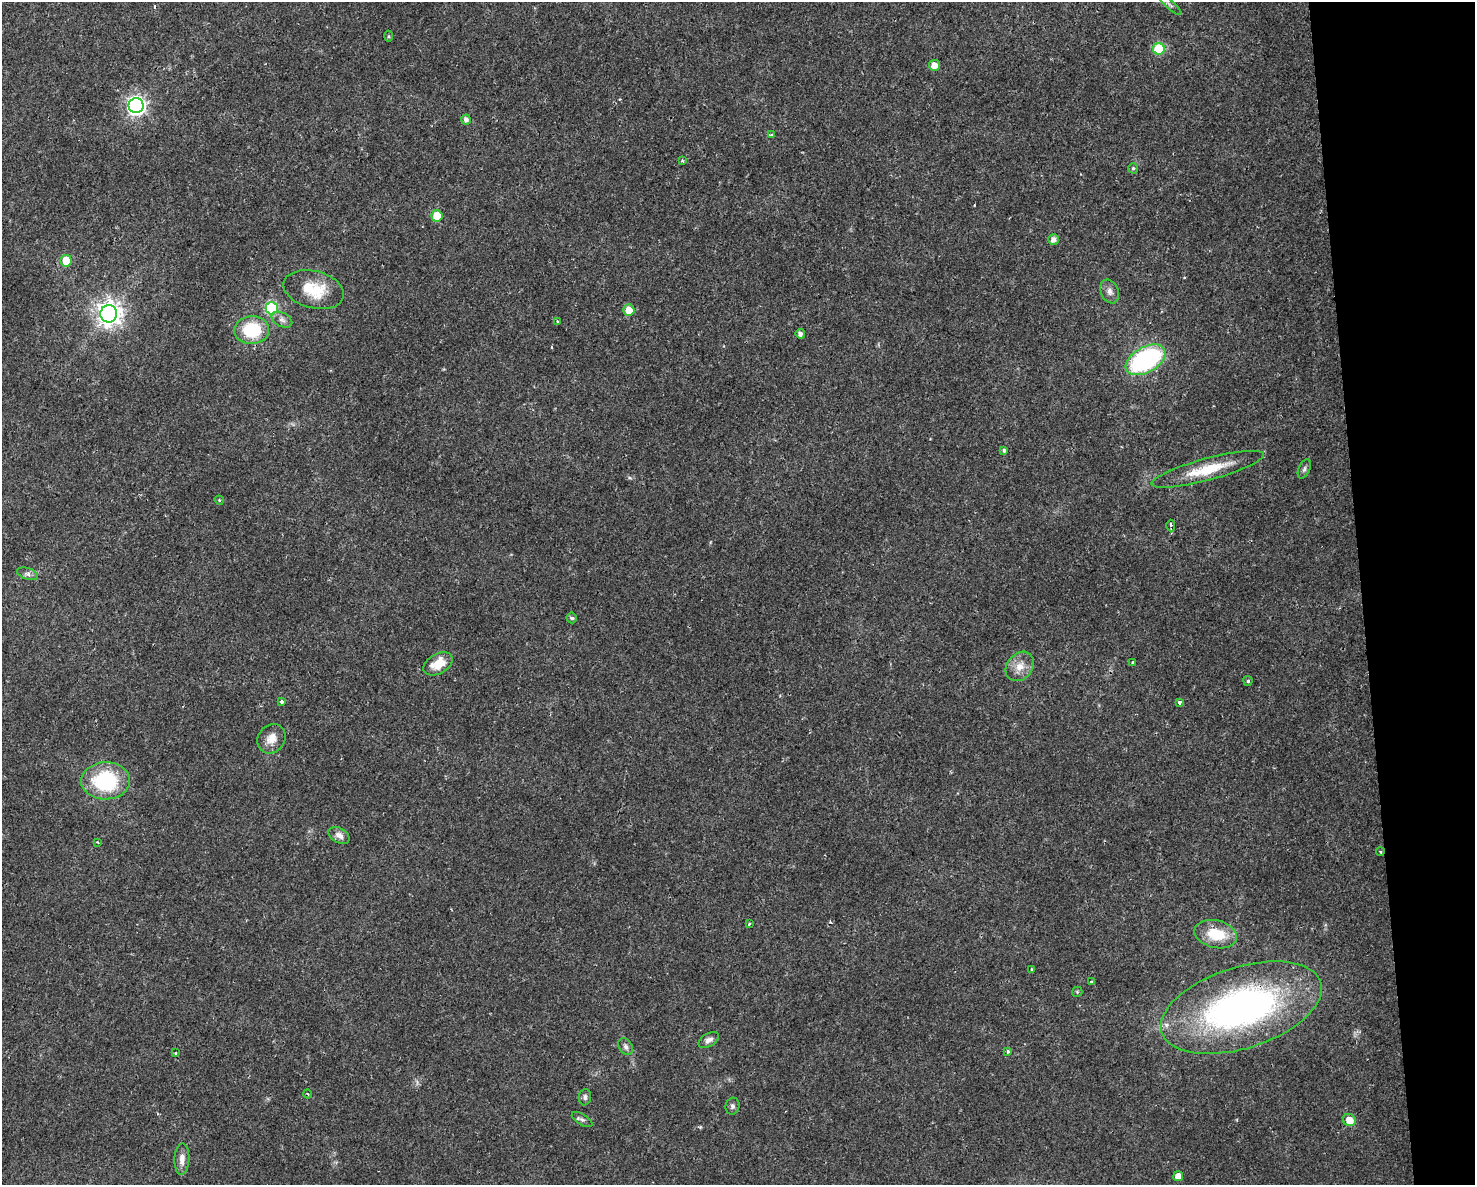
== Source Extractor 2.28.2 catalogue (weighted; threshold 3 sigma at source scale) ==
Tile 9 of 3 x 4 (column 3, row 3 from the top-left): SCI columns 3007-4479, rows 1185-2367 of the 4496 x 4734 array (HDU 1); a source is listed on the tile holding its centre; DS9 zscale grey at full resolution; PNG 1477 x 1187 px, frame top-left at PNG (2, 2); each listed source drawn as its Kron ellipse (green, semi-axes under 4 px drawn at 4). Shown black and unused: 8% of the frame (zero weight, under 2 of 3 exposures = <1% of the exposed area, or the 3 px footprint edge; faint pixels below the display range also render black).
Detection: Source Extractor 2.28.2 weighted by HDU 2 'WHT'; one run over the whole footprint, this tile lists its part. Background 0.0169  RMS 0.0028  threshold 0.0124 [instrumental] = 3 sigma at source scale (4.5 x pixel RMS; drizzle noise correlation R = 1.50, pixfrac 1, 0.0396/0.0396 arcsec/px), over >= 5 px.
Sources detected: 58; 1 cosmic-ray / hot-pixel residue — neither listed nor drawn; the other 57 listed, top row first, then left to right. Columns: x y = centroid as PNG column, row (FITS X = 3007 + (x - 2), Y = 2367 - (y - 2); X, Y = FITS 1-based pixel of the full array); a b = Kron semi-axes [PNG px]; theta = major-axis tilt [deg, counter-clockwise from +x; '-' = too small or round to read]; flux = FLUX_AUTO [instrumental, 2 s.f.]
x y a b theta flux
1170 5 14 3 -42 0.68
389 36 5 3 - 0.31
1159 49 6 6 - 13
934 65 5 5 - 2.7
136 106 7 7 - 130
466 119 5 4 - 1.2
771 135 3 3 - 0.49
682 160 3 3 - 0.6
1133 168 5 4 - 0.46
437 216 6 5 - 6
1054 239 5 5 - 1.5
66 261 6 5 - 7.5
314 290 31 18 -14 9.3
1110 291 12 8 -67 1.6
272 308 6 6 - 28
629 310 6 5 - 3.1
109 314 8 8 - 240
282 320 11 7 -28 1.3
557 322 3 3 - 1.2
252 330 17 14 3 14
800 334 4 4 - 1.2
1146 360 22 12 30 44
1004 450 4 4 - 0.6
1208 469 58 11 15 11
1304 469 10 5 65 0.8
219 500 5 3 - 0.29
1171 525 6 3 -87 0.95
28 574 11 5 -18 0.95
572 618 5 5 - 0.73
1133 662 3 3 - 0.29
438 664 16 10 29 5.4
1020 666 16 12 49 3.6
1248 681 5 4 - 0.46
281 702 3 3 - 1.5
1179 702 3 3 - 0.93
271 739 15 13 52 3.3
106 781 24 18 1 23
339 835 11 7 -30 1.7
97 842 3 2 - 0.25
1380 852 4 3 - 0.28
749 924 3 2 - 0.59
1216 934 21 13 -13 8.5
1032 969 4 2 - 0.28
1091 982 3 3 - 0.99
1077 992 5 5 - 0.35
1241 1008 84 40 18 110
709 1040 11 6 31 1.3
626 1047 9 6 -56 1.1
1008 1051 4 3 - 0.56
175 1053 3 3 - 1.7
308 1094 4 3 - 0.2
585 1097 8 6 83 0.82
732 1106 8 7 - 0.74
582 1120 11 5 -31 0.84
1349 1120 6 6 - 3.6
182 1159 16 7 87 2
1178 1176 5 5 - 2.3
Overlapping masked pixels (flux is a lower limit): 1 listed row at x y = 1241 1008